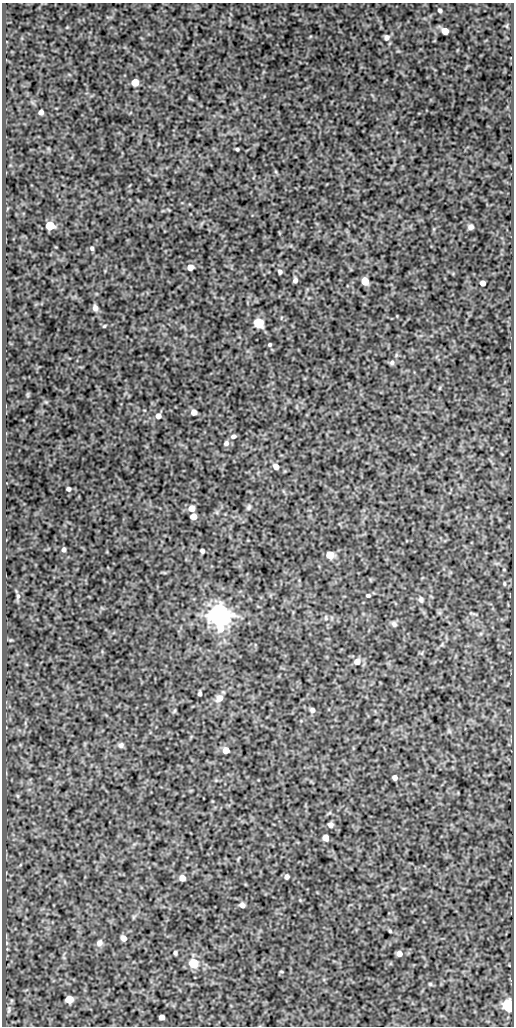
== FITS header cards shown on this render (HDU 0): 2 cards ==
NAXIS1  =                  512
NAXIS2  =                 1024

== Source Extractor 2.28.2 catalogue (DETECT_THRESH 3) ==
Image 512 x 1024 px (HDU 0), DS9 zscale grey, 1 PNG px = 1 image px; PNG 516 x 1028 px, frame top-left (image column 1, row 1024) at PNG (2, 3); no overlay
Background 111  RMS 0.59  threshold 1.77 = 3 sigma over >= 5 px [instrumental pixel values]
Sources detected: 64; all 64 listed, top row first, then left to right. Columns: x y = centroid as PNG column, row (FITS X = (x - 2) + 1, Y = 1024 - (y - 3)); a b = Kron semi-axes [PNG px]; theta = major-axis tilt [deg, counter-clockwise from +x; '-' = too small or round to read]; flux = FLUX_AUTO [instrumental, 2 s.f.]
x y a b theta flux
440 10 4 4 - 92
507 26 6 4 -72 46
445 31 5 5 - 570
386 37 7 7 - 140
135 82 5 5 - 730
41 112 4 4 - 170
237 149 3 3 - 61
50 226 5 5 - 1700
471 227 5 5 - 130
92 248 5 4 - 67
190 267 5 5 - 380
280 272 5 5 - 88
295 280 5 4 - 130
365 281 6 5 - 760
483 283 5 4 - 240
95 308 6 5 - 190
259 323 6 5 - 2500
104 326 4 3 - 39
270 345 4 4 - 58
392 362 6 6 - 95
194 412 5 5 - 220
158 416 6 5 - 190
233 436 7 5 20 110
226 443 7 7 - 120
276 467 6 5 - 250
68 489 4 4 - 85
249 507 7 5 67 74
192 508 6 6 - 320
193 517 5 5 - 420
64 550 4 4 - 110
202 551 4 4 - 110
330 555 5 5 - 790
504 584 5 4 - 45
368 595 5 4 - 62
18 596 5 5 - 66
421 599 8 5 -74 92
219 615 7 7 - 44000
326 618 7 3 82 49
394 624 7 6 - 99
357 661 7 7 - 300
200 694 4 3 - 82
219 698 9 7 48 270
312 710 6 5 - 120
121 745 6 6 - 110
226 750 6 6 - 380
395 777 5 4 - 170
330 825 5 5 - 130
325 838 5 5 - 330
287 877 5 5 - 110
182 878 5 5 - 280
242 905 5 4 - 180
390 931 3 3 - 41
124 938 5 5 - 180
7 943 6 4 -90 51
99 943 8 7 - 160
175 953 4 3 - 67
399 954 5 5 - 210
194 963 6 6 - 2000
281 971 5 3 - 38
430 984 5 4 - 44
69 999 5 5 - 840
508 1005 6 5 - 5500
9 1010 11 4 89 89
162 1017 5 4 - 210